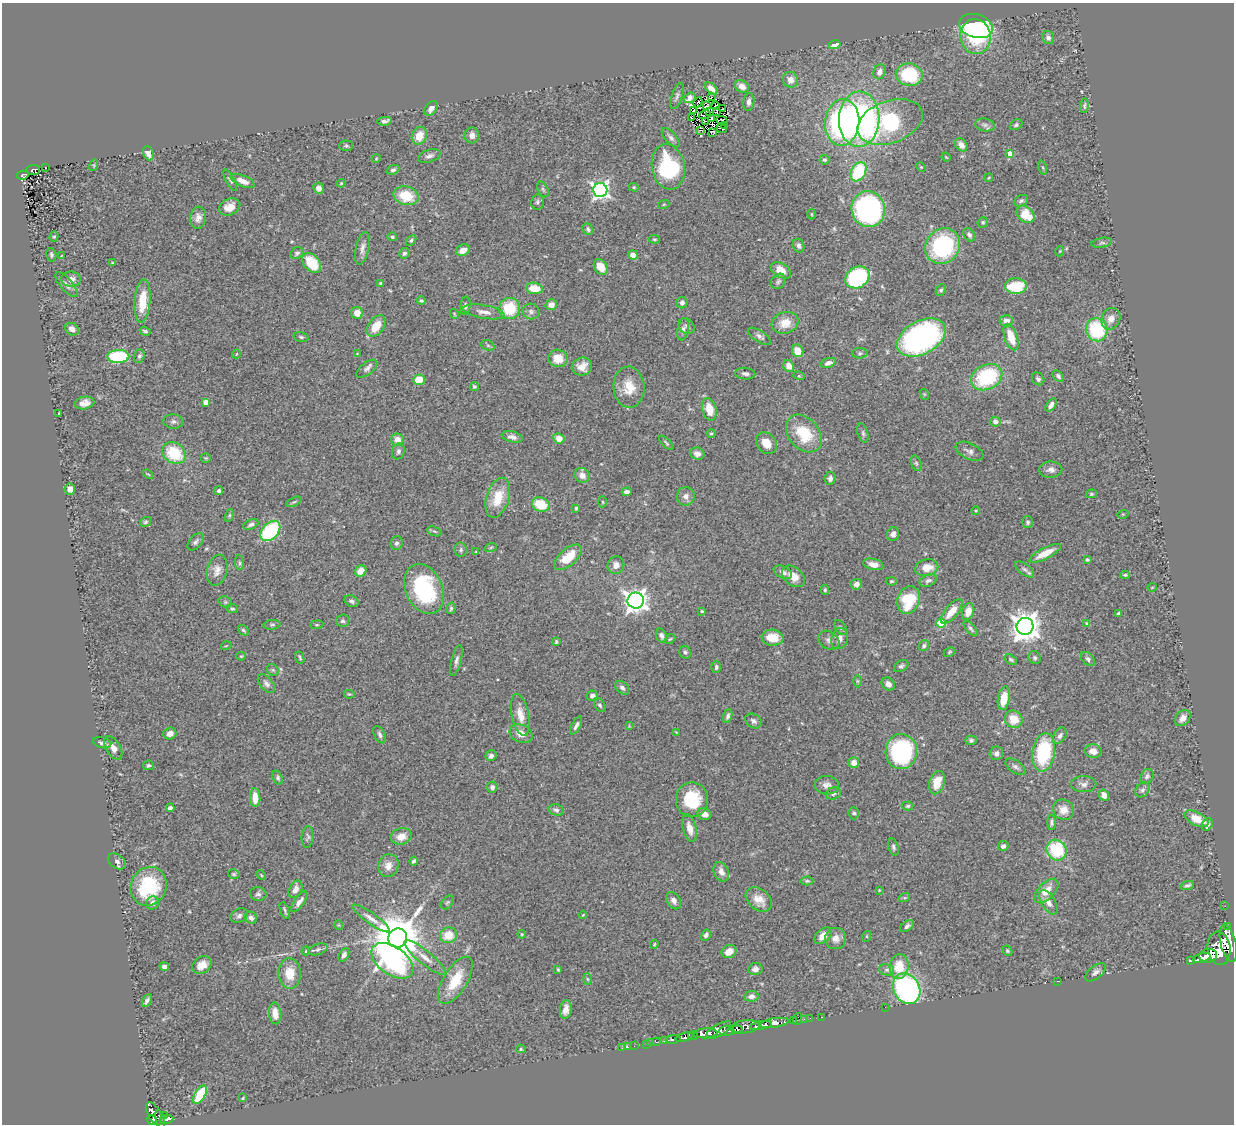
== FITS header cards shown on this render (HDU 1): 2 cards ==
NAXIS1  =                 1232
NAXIS2  =                 1122

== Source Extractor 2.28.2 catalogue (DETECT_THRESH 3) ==
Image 1232 x 1122 px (HDU 1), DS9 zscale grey, 1 PNG px = 1 image px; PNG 1236 x 1126 px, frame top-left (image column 1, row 1122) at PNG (2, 3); each listed source drawn as its Kron ellipse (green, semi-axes under 4 px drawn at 4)
Background 1.51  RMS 0.063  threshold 0.188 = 3 sigma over >= 5 px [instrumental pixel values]
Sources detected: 409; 2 with non-positive FLUX_AUTO (blend fragments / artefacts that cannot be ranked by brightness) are neither listed nor drawn; the other 407 listed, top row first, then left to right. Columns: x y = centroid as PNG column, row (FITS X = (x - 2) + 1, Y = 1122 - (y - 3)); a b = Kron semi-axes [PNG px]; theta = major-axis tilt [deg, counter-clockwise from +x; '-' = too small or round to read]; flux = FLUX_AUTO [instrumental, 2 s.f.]
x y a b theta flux
976 26 17 11 -16 690
976 37 17 15 -82 170
1048 38 7 6 - 14
834 45 6 4 13 33
879 72 7 6 - 24
909 75 13 11 -10 240
790 80 8 7 - 35
742 86 7 5 -32 39
711 89 7 4 -42 40
677 96 14 5 71 14
711 97 3 2 - 4.8
690 98 6 4 32 17
698 102 5 2 - 2.5
749 102 9 5 82 20
715 105 4 2 - 1.2
707 106 4 2 - 2.7
1084 106 7 4 84 9
431 108 8 5 54 23
723 109 3 2 - 1.9
694 111 4 3 - 3.5
710 111 3 2 - 3.3
716 111 3 2 - 3.4
705 115 6 2 12 1.2
692 117 4 3 - 2.7
712 119 4 3 - 7.3
859 119 27 20 88 1100
385 121 7 3 10 13
705 121 4 3 - 3.5
722 121 6 3 -24 0.8
890 122 34 21 20 460
842 123 23 17 84 760
985 125 10 6 -9 14
1016 125 7 5 30 8
724 126 3 2 - 1.9
722 129 5 2 - 3.2
700 131 3 2 - 3.2
712 133 4 3 - 6.2
472 135 8 7 - 25
419 136 9 7 68 67
671 138 12 5 -48 16
961 145 7 5 -50 24
346 146 7 5 -1 7.2
148 153 7 5 -70 35
1010 153 4 4 - 45
429 156 12 6 19 17
946 157 4 3 - 3.9
376 159 4 3 - 3.4
824 160 5 4 - 7.8
94 165 6 4 73 5.2
46 167 3 2 - 4
668 167 23 16 -80 370
921 167 5 3 - 4.3
1043 167 7 3 -71 5.2
33 170 7 5 8 41
393 170 6 4 22 12
858 172 10 7 59 260
23 175 6 4 9 76
989 178 4 3 - 4.1
230 180 12 4 -61 10
243 181 13 5 -23 35
341 183 4 4 - 4.3
634 187 5 4 - 5.7
319 188 6 5 - 23
543 189 8 5 -63 8.5
600 190 7 7 - 1500
406 196 13 9 -15 120
1021 201 7 5 29 9.8
537 202 8 6 79 9.7
664 204 5 3 - 4.2
230 207 11 8 25 39
868 209 18 16 -75 1100
811 214 5 3 - 4.1
1025 214 10 7 -43 110
198 218 11 8 82 25
983 222 5 5 - 7.4
588 229 6 5 - 9.8
969 235 7 5 -56 12
54 237 5 4 - 7.5
392 237 5 4 - 7
654 239 6 3 -5 5
411 240 6 4 47 7
1102 243 10 5 10 9.5
799 246 7 5 -67 13
943 246 18 16 53 460
362 248 16 6 78 24
463 250 7 5 27 39
1060 251 5 3 - 3.5
297 253 7 5 34 9.6
404 253 5 5 - 9.5
51 255 7 5 -78 9
633 255 5 4 - 37
61 256 4 2 - 3.3
113 263 4 3 - 4
312 263 11 7 -50 140
601 267 8 6 -55 57
781 270 11 7 -32 56
857 277 13 10 30 490
71 279 10 7 -7 29
778 281 8 6 53 10
381 283 4 3 - 5.1
66 285 15 6 -48 19
1016 286 11 7 0 210
534 288 8 5 -8 90
941 290 6 4 60 8.7
142 301 21 8 85 120
421 301 4 3 - 7
682 303 6 5 - 15
551 305 6 5 - 32
465 306 9 5 82 11
509 308 10 10 - 170
531 311 8 7 - 13
484 312 21 6 -9 32
357 313 6 5 - 46
454 314 5 3 - 4
1111 319 11 9 64 36
1006 321 6 5 - 25
785 323 13 10 18 60
376 326 12 7 54 75
686 326 9 7 -45 11
72 329 7 5 -34 25
683 329 11 5 79 17
1097 330 11 10 - 290
145 331 5 4 - 9.7
760 336 13 5 -33 17
301 337 7 4 -15 7.6
1011 337 14 6 -71 94
921 338 26 16 28 1100
488 345 7 5 -28 7.4
798 351 6 5 - 61
860 353 8 5 2 7.8
236 354 4 3 - 3.1
357 354 3 2 - 3
118 356 11 6 2 330
139 356 7 5 69 9.2
558 358 9 8 - 64
828 363 8 4 18 20
582 366 10 9 - 39
789 366 6 5 - 37
367 369 12 6 37 15
745 374 10 6 -5 15
799 376 6 3 -16 4.3
1058 376 7 4 -45 11
987 377 16 12 27 350
1038 379 7 5 -48 11
419 380 6 5 - 94
474 386 4 4 - 8.5
629 387 20 15 -87 85
924 394 5 3 - 4.3
206 402 4 4 - 36
84 403 10 6 10 28
1051 405 7 4 53 18
709 409 11 7 -75 74
58 413 3 2 - 4.7
173 422 10 7 -3 14
995 422 5 5 - 25
711 433 4 4 - 5.1
804 433 21 15 -50 170
863 433 10 5 -72 9.6
512 437 10 5 -12 19
559 438 5 5 - 50
397 440 6 6 - 41
666 443 9 3 -46 6.9
766 443 12 9 -49 56
398 451 8 6 71 13
969 451 15 8 -25 19
174 453 12 10 -34 190
697 454 7 6 - 25
206 458 5 5 - 4.9
916 463 8 5 -70 8.5
1051 470 11 8 2 22
148 474 6 3 -43 4.6
582 475 8 7 - 32
830 478 6 5 - 18
70 489 6 5 - 29
219 491 4 4 - 9.5
627 492 5 4 - 15
1091 494 5 4 - 6
686 496 9 9 - 20
498 498 20 11 73 110
294 502 8 3 25 6
603 502 5 3 - 4.7
541 505 9 7 -22 130
576 508 4 3 - 5.7
976 511 4 4 - 4.3
1123 514 6 3 17 3.5
229 515 6 4 71 7
145 522 6 4 32 6.8
1028 522 6 5 - 8.7
251 524 8 5 24 13
270 531 12 8 47 360
435 531 8 4 -19 7.7
893 534 7 6 - 18
196 542 10 6 48 14
396 543 7 6 - 11
491 547 6 4 20 6.2
461 550 7 6 - 11
476 552 4 2 - 2.9
1045 553 17 5 27 63
568 557 17 8 41 100
1087 560 4 3 - 6.2
239 563 7 3 -82 6.6
873 564 10 5 -13 36
616 565 9 8 - 31
927 568 11 8 12 61
1025 569 11 5 -37 13
217 570 16 10 75 35
361 571 6 5 - 47
783 572 10 6 -26 22
1125 575 5 3 - 6
793 576 13 9 -40 52
891 581 5 4 - 5.8
928 581 9 5 25 12
856 584 5 5 - 23
1152 587 5 3 - 3.9
424 589 26 18 -66 420
825 590 5 4 - 5.5
909 600 14 11 72 190
351 601 7 5 -29 13
636 601 8 8 - 3000
225 602 7 5 -22 7.5
451 608 6 4 75 6.5
232 609 6 4 -10 7.1
702 611 4 3 - 5
952 611 15 6 50 66
968 611 8 6 72 45
1118 614 4 3 - 7.6
342 621 6 6 - 9.8
941 623 5 4 - 140
1087 624 4 4 - 10
272 625 8 5 5 8.4
317 625 6 3 8 4.7
1025 626 8 8 - 5600
841 628 8 5 -54 9.4
971 628 9 4 -50 10
243 630 6 4 -39 7.2
661 636 7 5 -70 17
773 638 11 8 -6 74
670 639 6 3 43 5.3
839 639 11 8 72 26
829 640 11 8 -32 19
556 642 4 3 - 7.2
226 646 5 3 - 3.5
924 646 6 5 - 8.5
685 652 6 5 - 11
949 652 6 4 28 5.7
241 656 5 4 - 5
300 658 6 3 -70 6.6
1035 658 7 6 - 9.1
1088 659 8 5 -46 13
456 660 16 5 76 17
1011 660 7 4 -32 7.7
901 666 8 5 34 9.4
716 667 6 5 - 9.4
273 670 6 5 - 7.3
857 681 6 4 -90 6.3
266 684 11 6 -50 16
888 684 7 5 -43 20
622 688 8 5 -45 14
349 694 5 4 - 5.1
592 696 6 5 - 17
1004 698 12 6 80 78
600 705 8 5 -59 8.6
520 715 21 8 -79 56
728 716 7 4 72 11
1183 718 9 6 49 31
1014 719 9 8 - 74
753 721 9 6 -37 15
576 725 10 4 62 16
629 726 4 4 - 3.4
676 732 3 2 - 3
170 733 6 6 - 24
521 734 12 8 -24 40
380 735 9 5 -62 12
1060 736 9 6 59 15
971 740 5 4 - 9.6
102 743 9 5 -13 15
113 748 13 7 -59 34
901 751 17 15 89 540
1093 751 8 7 - 33
1044 752 19 11 80 310
996 753 7 6 - 19
491 756 5 5 - 15
854 763 5 5 - 40
149 765 5 4 - 12
1015 767 11 6 -34 14
1147 776 8 6 57 12
278 778 7 4 -69 8.6
937 783 12 7 73 81
1084 784 12 8 1 21
827 785 12 9 -4 25
492 787 5 5 - 14
1142 790 8 6 49 14
833 793 8 6 25 12
1104 795 6 5 - 30
255 798 9 5 -86 54
692 800 17 16 - 190
908 806 6 4 4 6.5
170 808 4 4 - 14
556 810 8 5 -13 11
1063 810 11 10 - 44
854 813 6 5 - 8.6
704 814 7 5 -16 33
1197 819 13 6 -27 67
1052 822 8 4 -88 8.9
1207 825 6 5 - 13
689 828 14 6 -76 41
401 836 10 8 14 41
308 837 11 6 86 11
1003 846 5 5 - 15
893 847 9 5 -73 11
1057 850 11 9 -53 230
117 861 10 7 -36 16
414 861 4 3 - 8.7
388 866 11 10 - 36
721 872 10 7 -65 28
234 874 6 4 -16 6.6
261 875 5 3 - 4.6
807 881 6 4 1 7.1
1187 885 7 4 18 11
149 886 20 17 65 300
295 889 9 6 64 28
879 890 3 2 - 3.7
1046 891 15 8 46 53
258 894 8 7 - 11
904 898 6 4 17 6.3
759 900 15 10 -39 55
674 901 9 6 -56 21
299 902 12 5 54 21
447 902 8 5 48 7.9
1048 902 14 7 -58 29
152 903 7 6 - 20
1225 906 2 2 - 16
285 910 9 3 -70 7.8
583 915 4 3 - 3.9
239 916 9 7 27 15
251 918 6 5 - 16
371 919 22 5 -35 30
339 925 5 3 - 3.2
907 926 8 4 37 12
1227 927 4 2 - 53
522 934 4 3 - 4.2
448 935 8 7 - 80
706 935 6 4 60 11
823 936 10 6 44 45
867 936 5 3 - 4.8
398 938 9 9 - 26000
836 938 11 10 - 31
1228 943 19 7 -76 4700
654 944 4 3 - 4.4
1219 948 17 11 -82 7900
318 949 10 5 18 11
306 951 4 3 - 3.7
1007 951 5 4 - 6.2
729 952 8 6 32 40
344 955 7 4 61 13
1208 956 9 7 7 3500
425 957 26 6 -39 44
1202 958 9 4 16 2400
392 961 24 14 -35 820
1190 961 3 3 - 130
202 965 10 8 35 44
899 966 12 9 85 100
164 967 5 4 - 18
558 969 3 3 - 5.1
755 969 7 6 - 18
887 970 8 5 -15 11
1095 972 12 6 39 17
290 973 15 11 -87 79
587 979 6 4 -87 5.8
455 980 27 12 59 130
1058 981 3 2 - 3.6
907 989 16 13 -60 940
751 996 7 5 10 23
147 1001 7 3 62 13
885 1007 2 2 - 6.8
566 1009 9 6 83 31
275 1013 11 6 -85 36
822 1017 3 2 - 36
810 1018 2 2 - 20
797 1019 6 2 72 48
804 1019 2 2 - 26
793 1021 3 2 - 22
774 1023 14 4 9 2400
761 1025 11 3 11 1900
745 1027 14 6 6 1000
737 1029 6 4 -1 1300
719 1030 14 6 30 1700
727 1031 7 5 5 840
706 1033 11 5 4 4800
693 1035 5 3 - 890
685 1037 9 4 15 2100
673 1039 7 3 8 270
665 1041 3 3 - 330
656 1042 4 3 - 73
651 1043 2 2 - 11
646 1044 2 2 - 20
634 1046 2 2 - 10
628 1047 3 2 - 10
622 1048 2 2 - 14
521 1049 5 4 - 5.9
200 1095 10 5 59 200
243 1098 4 3 - 4.8
154 1114 13 6 -62 980
165 1115 2 2 - 9.9
160 1119 9 3 -75 460
167 1119 7 3 8 260
152 1120 5 4 - 700
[2 non-positive-flux detections neither listed nor drawn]